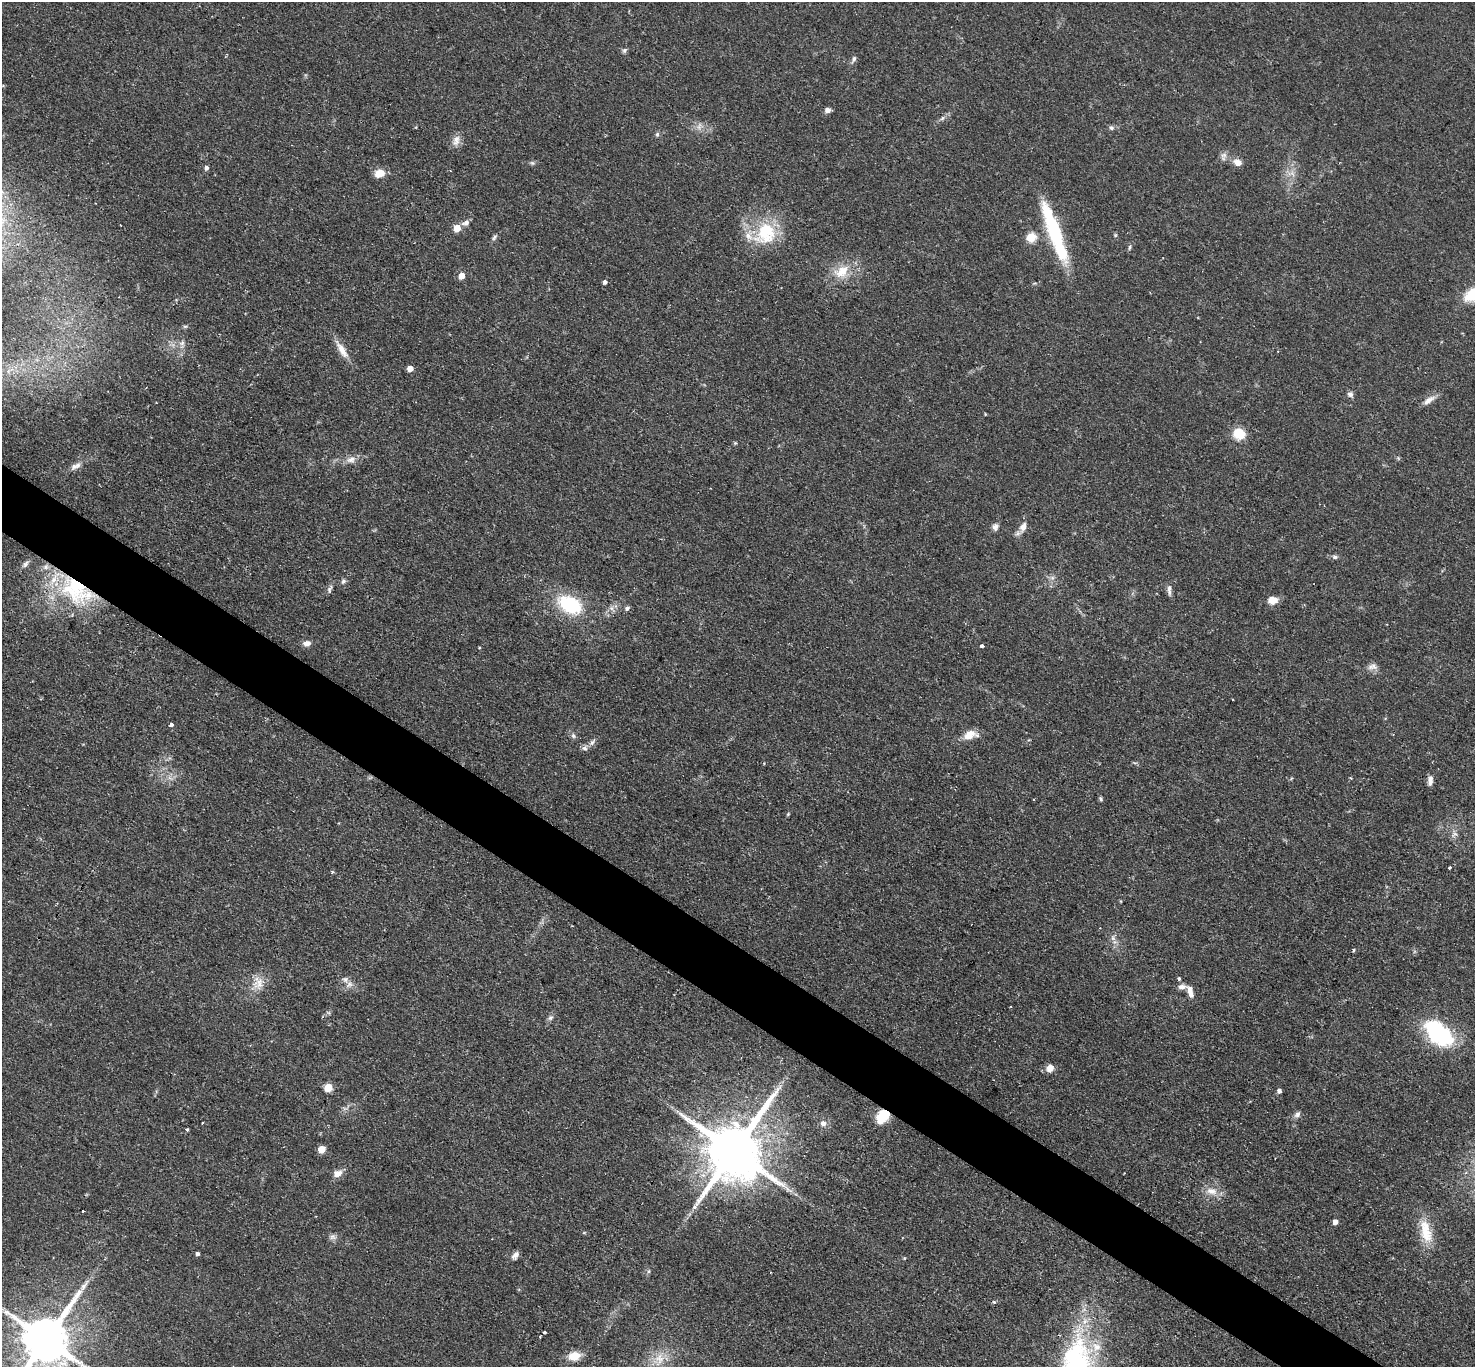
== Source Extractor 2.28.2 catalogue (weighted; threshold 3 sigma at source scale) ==
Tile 6 of 4 x 4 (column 2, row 2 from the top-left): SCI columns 1479-2951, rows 3025-4389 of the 5896 x 5902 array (HDU 1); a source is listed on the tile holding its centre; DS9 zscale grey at full resolution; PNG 1477 x 1369 px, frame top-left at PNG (2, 2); no overlay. Shown black and unused: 4% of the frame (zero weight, under 2 of 3 exposures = <1% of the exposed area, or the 3 px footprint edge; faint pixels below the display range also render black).
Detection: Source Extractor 2.28.2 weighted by HDU 2 'WHT'; one run over the whole footprint, this tile lists its part. Background 0.0585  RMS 0.0048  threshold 0.0215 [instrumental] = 3 sigma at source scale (4.5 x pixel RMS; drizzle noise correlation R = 1.50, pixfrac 1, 0.05/0.05 arcsec/px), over >= 5 px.
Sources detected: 101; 1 too faint to see at this stretch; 1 inside a brighter object's white glare — not listed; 5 inside a brighter listed object's ellipse — not listed separately; the other 94 listed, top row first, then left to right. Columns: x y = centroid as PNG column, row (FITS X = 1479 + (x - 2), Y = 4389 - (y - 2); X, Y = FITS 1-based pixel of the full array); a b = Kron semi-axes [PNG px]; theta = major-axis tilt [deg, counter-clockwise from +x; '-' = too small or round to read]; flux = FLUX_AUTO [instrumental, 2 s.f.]
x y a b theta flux
624 50 8 5 42 1
854 59 9 5 69 1.3
828 110 7 6 - 2
942 118 7 5 59 1
1111 128 7 6 - 1.2
657 134 6 5 - 0.92
456 140 16 9 75 3.5
1238 162 9 8 - 3.6
532 163 7 5 -43 0.9
206 168 5 4 - 1.5
379 173 10 8 16 6.4
465 223 10 7 18 2
457 228 5 5 - 9.1
1055 231 67 14 -69 41
765 233 34 27 58 27
494 237 9 4 55 1.1
1031 237 10 9 - 7
1129 247 8 4 81 0.81
842 271 23 16 33 11
461 276 5 5 - 6
605 282 4 4 - 1.4
1473 295 17 11 28 16
185 326 7 4 0 0.76
182 343 8 6 14 1.8
342 350 25 8 -58 5.8
410 369 5 4 - 4.7
1350 394 7 6 - 1.7
1429 400 18 7 36 3.5
1239 434 14 13 - 9
735 443 5 4 - 0.54
1398 458 5 5 - 0.63
351 459 14 9 19 3.5
74 467 10 8 13 2.2
995 527 9 8 - 1.9
1023 527 14 8 65 3.8
1335 557 7 5 -9 1.2
26 564 11 6 49 1.7
1052 578 6 6 - 1.4
343 581 7 6 - 1.2
76 586 59 32 -52 60
330 589 12 5 68 1.4
1169 590 16 5 -86 1.9
1273 600 11 8 3 4.5
570 605 26 17 -27 32
627 608 7 5 36 1.1
307 643 9 7 4 2.6
982 646 3 3 - 1.7
1372 667 14 8 6 2.6
1233 699 2 2 - 0.34
171 725 4 4 - 1.8
969 735 15 10 32 6.3
573 736 7 5 -69 1.2
584 748 8 6 -4 1.5
1350 778 4 3 - 0.5
1430 781 12 6 83 2.5
1101 799 5 5 - 0.82
788 814 6 3 46 0.55
1450 867 3 3 - 0.77
332 872 5 4 - 0.68
1113 938 7 6 - 1.5
1353 950 4 3 - 0.71
1179 979 3 3 - 1
258 983 20 14 90 7.2
349 984 9 7 38 2.3
1182 987 11 6 6 2.5
1190 992 15 6 -74 3.7
550 1018 8 6 55 1.4
1438 1032 32 19 -43 49
1050 1068 10 8 46 3.4
328 1087 5 5 - 14
1279 1091 4 4 - 1.8
1297 1114 9 6 42 1.7
882 1116 15 11 50 11
203 1123 3 3 - 1.1
823 1123 9 8 - 2.2
187 1130 3 3 - 0.92
322 1149 5 5 - 10
734 1151 17 15 59 3800
337 1173 11 8 18 3.6
1211 1191 16 9 -10 4.9
83 1211 3 2 - 0.66
1335 1222 4 4 - 3
1426 1231 35 15 -76 13
333 1237 9 7 33 1.7
197 1254 4 3 - 1.3
515 1255 10 6 49 2.2
649 1271 6 4 70 0.67
994 1302 5 4 - 0.68
544 1332 3 3 - 1.2
540 1336 3 2 - 0.56
46 1340 15 12 53 2600
574 1356 14 10 9 6.8
659 1359 20 13 84 8.4
1077 1361 45 25 -37 44
Overlapping masked pixels (flux is a lower limit): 3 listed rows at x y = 76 586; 882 1116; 734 1151
Isophote crosses this tile's border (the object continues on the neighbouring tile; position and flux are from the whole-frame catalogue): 3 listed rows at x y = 1473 295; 46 1340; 1077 1361